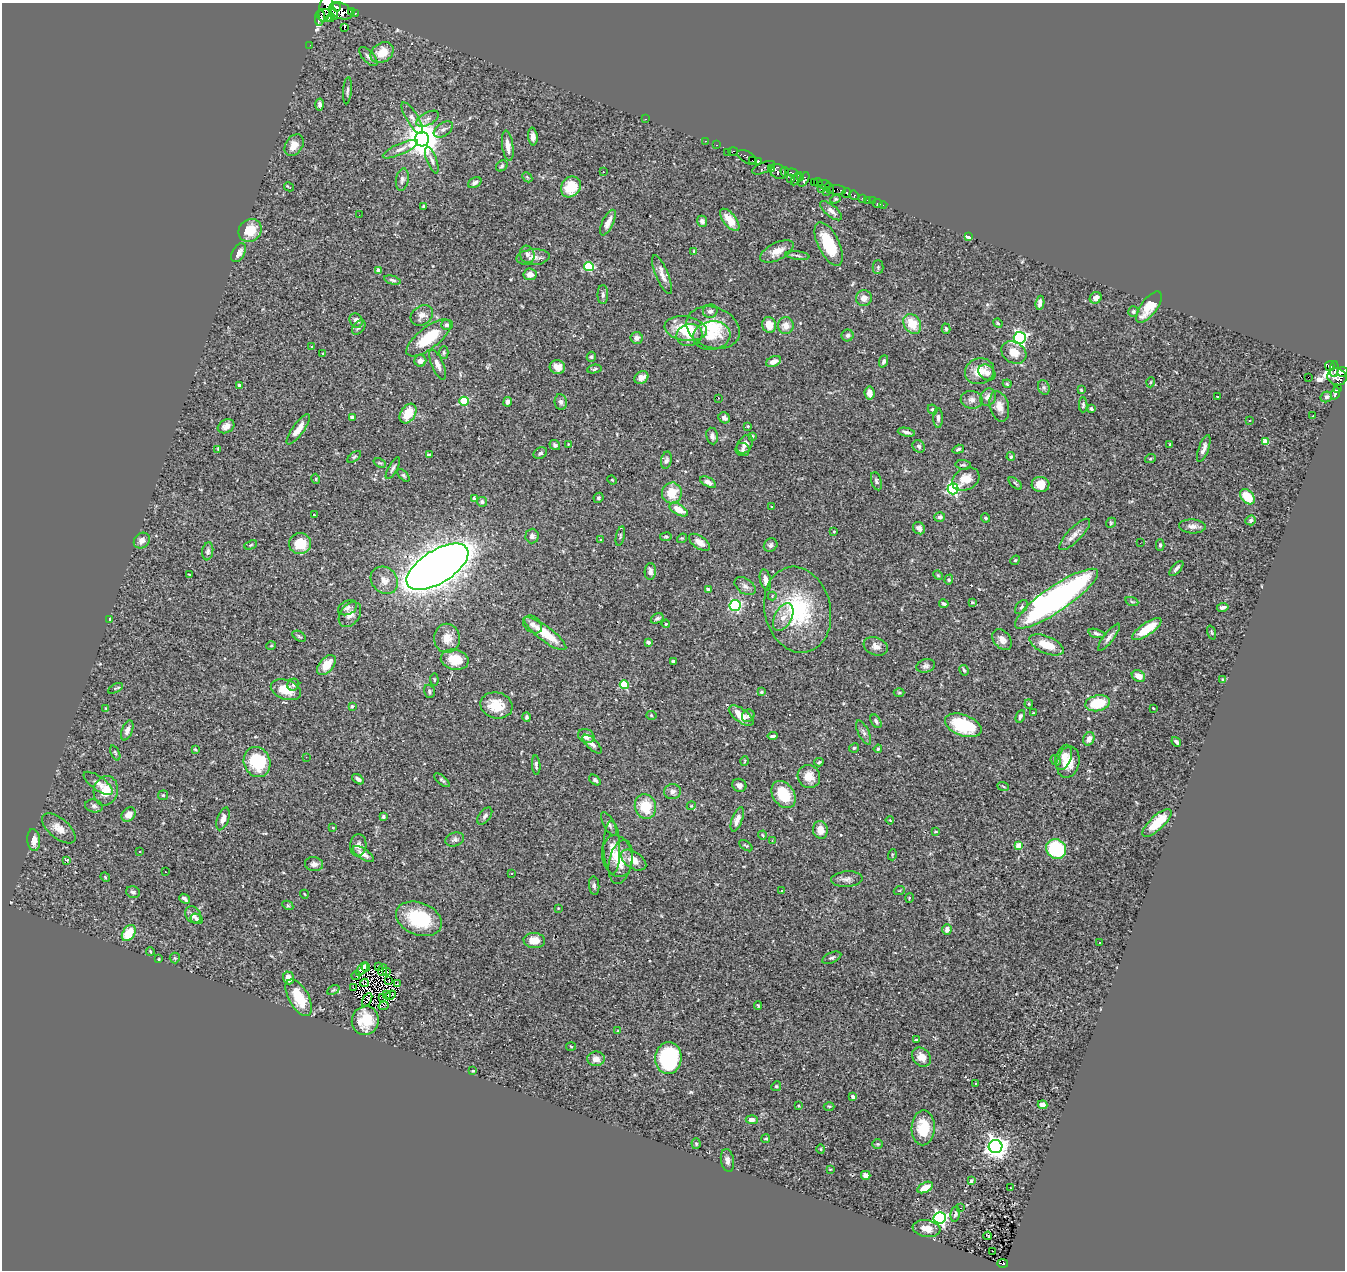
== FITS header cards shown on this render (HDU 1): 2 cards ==
NAXIS1  =                 1343
NAXIS2  =                 1268

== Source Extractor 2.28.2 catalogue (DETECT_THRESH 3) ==
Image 1343 x 1268 px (HDU 1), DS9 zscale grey, 1 PNG px = 1 image px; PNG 1347 x 1272 px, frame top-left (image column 1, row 1268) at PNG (2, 3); each listed source drawn as its Kron ellipse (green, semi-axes under 4 px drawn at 4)
Background 0.455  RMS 0.022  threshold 0.066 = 3 sigma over >= 5 px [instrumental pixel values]
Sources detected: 424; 1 with non-positive FLUX_AUTO (blend fragments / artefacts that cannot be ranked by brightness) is neither listed nor drawn; the other 423 listed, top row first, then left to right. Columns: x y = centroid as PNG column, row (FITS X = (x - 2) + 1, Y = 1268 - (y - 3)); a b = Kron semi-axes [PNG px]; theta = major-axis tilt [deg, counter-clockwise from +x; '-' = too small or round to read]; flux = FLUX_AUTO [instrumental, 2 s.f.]
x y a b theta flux
326 7 16 6 77 2600
336 7 4 3 - 1300
341 11 12 7 -24 5000
351 12 3 2 - 62
355 13 3 3 - 240
333 14 6 4 -77 1100
325 16 8 6 -4 2100
320 18 8 5 82 960
330 18 4 4 - 910
344 28 3 2 - 1.7
310 45 2 2 - 6.2
382 53 12 9 35 27
368 56 12 5 -47 5.1
347 91 13 3 85 3.2
320 105 6 4 -86 4
412 118 18 5 -59 8.1
428 119 12 6 27 7.1
645 119 3 2 - 86
443 129 11 6 35 5.2
533 136 9 4 -85 6
422 139 7 7 - 3500
705 141 3 2 - 17
294 145 12 8 57 14
716 145 3 2 - 20
508 146 15 5 -82 12
400 149 19 5 24 8.7
733 151 5 3 - 48
727 152 2 2 - 18
747 157 11 5 -31 520
432 160 14 5 -69 5.2
753 160 4 3 - 500
758 161 4 3 - 380
502 166 6 5 - 2.4
763 168 12 5 22 56
772 168 4 3 - 380
778 171 9 7 -34 630
603 172 2 2 - 0.99
785 172 5 3 - 530
793 173 5 3 - 150
527 177 6 4 -46 2
800 178 4 3 - 140
790 179 4 3 - 340
796 179 8 4 52 16
402 180 11 6 80 4.5
804 180 8 4 60 500
475 183 7 5 30 5
814 183 3 2 - 120
818 183 4 3 - 380
825 184 6 4 -2 46
289 187 5 2 - 1.6
571 187 11 9 51 32
830 188 5 2 - 53
821 189 3 3 - 190
837 190 9 4 -1 73
827 192 3 2 - 8.6
846 193 5 4 - 550
854 195 5 3 - 150
862 198 3 3 - 30
835 199 5 4 - 2
867 200 2 2 - 5.7
872 201 2 2 - 3.1
878 203 5 2 - 7.3
883 205 4 2 - 3.7
424 206 3 3 - 1.7
831 211 13 5 -39 7
359 215 2 2 - 1.4
730 220 13 6 -52 24
702 221 6 5 - 5.6
608 223 14 5 64 10
250 230 12 10 40 32
968 237 4 4 - 9.2
829 244 24 10 -64 57
694 251 4 3 - 1.5
777 251 18 8 27 17
239 253 10 6 58 9
527 254 9 7 -71 5.2
798 255 12 4 -8 3.3
533 257 17 8 5 10
589 267 5 4 - 94
878 267 7 5 89 2.1
379 270 4 3 - 14
530 274 6 5 - 11
662 274 21 6 -67 11
392 280 8 4 -14 3.2
603 295 9 5 -90 4.1
864 298 8 8 - 9.5
1096 298 6 5 - 7.3
1040 303 7 4 82 6.2
1149 307 18 8 53 33
710 311 7 6 - 5.1
1133 311 5 5 - 3
422 315 12 9 36 10
356 320 7 6 - 7.1
998 323 5 4 - 1.8
912 324 10 8 -55 31
447 325 6 5 - 3.6
769 325 8 7 - 21
786 325 8 8 - 13
359 327 8 5 49 3.8
713 328 27 20 -20 59
686 329 21 12 -9 53
946 329 5 4 - 2.6
689 335 13 11 14 16
712 335 19 14 8 24
847 335 6 6 - 4.2
429 338 27 10 38 54
637 338 6 6 - 6.1
1020 338 6 6 - 340
312 346 3 3 - 3.5
444 352 6 4 -90 2.5
1014 352 13 10 -31 18
323 353 4 3 - 1.3
591 357 5 4 - 2.3
420 361 6 6 - 5.6
774 361 8 5 23 8.9
884 361 6 4 68 3.6
438 365 16 6 -66 8.3
1330 366 5 4 - 200
557 367 7 7 - 13
594 369 7 3 10 2
1334 369 8 4 86 320
979 371 15 12 22 25
987 372 9 7 -39 8.4
1342 372 5 4 - 690
1308 377 2 2 - 290
1337 377 9 8 - 560
641 378 7 6 - 9.4
1151 382 5 3 - 1.3
1007 384 4 3 - 1.7
239 385 3 3 - 1.9
1044 387 7 5 -69 3.6
1338 388 2 2 - 2.7
1081 390 4 3 - 1.7
869 393 6 5 - 11
1335 393 6 2 70 2.4
988 397 9 7 60 8.6
1218 397 3 2 - 1.4
1326 397 6 5 - 5.1
718 398 3 2 - 1.9
972 400 11 9 -9 7.6
464 401 4 4 - 89
508 402 5 4 - 4.7
561 402 8 6 -82 4.5
1083 405 7 4 89 2.9
999 406 15 9 -76 12
933 409 5 4 - 3.2
1091 409 4 3 - 2.6
408 413 10 7 57 29
1313 416 2 2 - 0.89
352 417 4 3 - 4.5
724 418 6 5 - 5.4
938 418 10 5 -89 5.1
1249 421 4 2 - 1.3
226 426 9 6 28 7.7
747 426 3 3 - 1.4
298 429 18 5 54 14
906 432 8 4 -12 4.7
712 436 8 5 -80 4.5
752 436 4 4 - 1.7
1265 442 4 4 - 28
568 444 3 2 - 1.2
745 444 10 7 56 10
555 445 5 4 - 3.5
1170 445 3 2 - 1.4
919 446 7 5 -46 3.6
218 449 3 2 - 1.2
743 449 7 6 - 4.1
958 449 6 3 19 2.7
1204 449 14 5 70 6.9
540 453 7 5 31 4.5
429 455 4 3 - 3.8
354 457 8 4 36 2.2
1011 457 4 4 - 2.9
1150 459 5 3 - 1.4
666 460 9 5 78 4.1
380 463 6 4 -23 2
963 465 8 4 -5 2.7
393 468 12 4 61 4.1
404 475 8 4 -49 2.4
316 479 5 3 - 1.3
966 479 14 10 28 21
612 480 5 3 - 1.2
876 481 9 5 -74 3.7
708 482 9 4 -27 5
1015 483 8 3 -40 2
1040 484 9 7 -2 19
953 489 5 5 - 230
672 493 10 10 - 30
1247 497 9 6 -46 37
598 498 5 4 - 2.2
474 499 4 3 - 9.4
482 502 5 4 - 4.9
771 506 2 2 - 1.1
679 510 10 5 -30 23
314 515 2 2 - 0.98
940 517 5 4 - 3.8
986 518 5 4 - 2.5
1251 520 5 5 - 3.9
1111 523 5 4 - 1.7
1192 526 13 7 -3 7.9
919 528 6 5 - 5.2
834 531 3 2 - 1.2
1075 534 21 7 46 11
532 536 7 6 - 5.4
620 536 10 4 78 2.4
666 537 6 3 8 1.5
682 538 5 4 - 1.7
600 540 3 2 - 1.1
142 541 8 7 - 7.5
699 542 12 6 -34 9.5
300 543 11 10 - 36
1140 543 2 2 - 0.77
251 545 7 3 23 1.5
771 545 7 6 - 4.4
1160 545 5 4 - 2.2
208 551 9 5 80 4.2
1015 560 5 4 - 1.8
437 567 35 16 32 3200
1176 568 9 4 47 3.8
650 571 8 5 89 5.9
189 574 4 2 - 1.1
938 575 5 4 - 1.7
384 580 15 12 -46 14
765 580 11 5 -78 9.9
949 580 5 4 - 1.9
745 586 12 7 -35 6.4
708 590 4 3 - 9
772 596 4 3 - 1.6
1056 599 49 12 34 500
972 602 3 3 - 2
1132 602 7 4 -19 2
944 604 5 3 - 2.9
735 605 5 5 - 150
1021 607 8 5 52 3.5
1223 607 6 3 10 4.5
348 608 10 6 25 5.4
798 610 43 33 -77 140
350 615 14 9 53 11
783 617 15 8 64 15
657 618 7 4 30 3.1
109 619 4 3 - 2.2
532 624 10 7 -40 7
666 624 4 3 - 1.4
1147 629 17 6 34 45
1212 632 7 3 -71 1.5
1096 633 8 4 -16 3.4
545 634 25 7 -37 38
299 636 7 4 -31 2.3
1109 637 17 5 53 6.3
447 638 14 13 - 17
1002 640 11 8 -52 8.7
648 642 4 3 - 6.8
1047 645 18 8 -23 26
271 646 5 3 - 1.3
876 646 12 8 -20 8.1
455 660 14 10 -12 26
673 661 4 3 - 2.4
326 665 12 7 51 24
926 666 9 6 16 4.6
964 670 5 3 - 2.5
1138 676 7 5 -32 12
434 680 6 4 -84 1.7
1223 680 4 3 - 2.5
293 685 6 5 - 3.4
624 685 4 4 - 71
115 688 8 4 27 1.9
286 690 15 9 -20 25
429 691 6 5 - 3.1
761 692 4 3 - 1.8
899 693 5 3 - 1.6
1098 703 12 7 12 44
1029 704 4 4 - 1.7
496 705 16 13 -15 30
352 706 4 3 - 2.3
105 708 4 3 - 1.2
1153 708 3 2 - 1.1
1033 713 3 3 - 1.1
651 715 5 4 - 1.8
741 716 14 6 -36 18
748 716 7 5 47 4.1
1020 716 6 4 67 3.9
527 717 5 4 - 3.1
876 721 7 4 -59 3.8
963 725 19 10 -20 71
127 730 10 5 69 6.8
864 733 13 5 -64 5.7
586 736 8 7 - 9.8
773 736 5 3 - 3
1089 739 7 5 63 8
1176 742 5 4 - 3.9
592 744 12 5 -44 6.4
854 748 5 4 - 2.2
195 749 3 3 - 1.5
878 749 4 3 - 1.9
115 753 8 3 -66 2
306 757 2 2 - 0.74
1064 757 13 7 71 11
1056 760 6 4 -46 3.9
745 761 5 3 - 1.1
257 762 15 13 -68 75
819 762 4 2 - 2.1
1068 762 16 11 77 23
536 765 10 3 -86 3.5
809 776 12 11 - 16
358 779 7 4 -36 4.5
442 780 9 4 -40 2.5
595 780 6 4 -41 3.6
98 783 17 7 -35 8.6
739 785 7 6 - 6.8
1003 786 6 3 -21 2
106 791 15 12 77 25
672 792 8 7 - 6.5
783 794 14 10 -54 40
163 795 5 5 - 2.1
94 806 9 6 -9 3.8
691 806 4 3 - 1.2
645 807 12 10 -73 40
129 814 8 6 47 8.9
485 816 10 5 51 4.3
383 817 4 3 - 2.7
223 819 12 5 70 8.4
737 819 13 5 70 8.4
890 820 4 3 - 1.4
1157 823 19 7 43 40
609 824 13 5 -62 4.7
59 828 20 10 -39 16
333 828 2 2 - 1.3
820 830 9 7 -76 16
935 831 3 2 - 1.4
762 835 4 3 - 1.2
455 839 9 6 19 4.3
34 840 11 6 -86 12
772 841 4 3 - 1.3
358 845 11 8 84 7.6
1019 845 4 4 - 37
746 846 7 3 -36 1.9
612 848 27 8 -89 17
1056 849 10 9 - 94
139 852 3 3 - 1.8
363 854 12 5 -33 11
892 855 6 3 73 1.5
617 856 21 15 -78 25
633 860 14 8 -33 14
67 861 3 3 - 29
621 862 22 11 78 21
314 864 9 7 -7 5.6
165 872 2 2 - 1
512 873 3 2 - 0.94
105 877 5 4 - 1.4
847 879 16 7 4 7.5
594 886 9 5 -85 3.7
781 891 2 2 - 1.2
899 891 6 3 19 1.3
133 892 7 5 -17 3.8
304 894 4 3 - 1.2
909 898 5 3 - 1.2
184 899 6 3 -40 4.4
288 905 6 4 -29 1.9
558 908 3 3 - 1
193 915 9 7 -53 6.7
197 919 6 5 - 4
419 919 24 16 -22 79
947 930 5 4 - 6.3
129 933 9 6 56 33
534 941 11 7 -4 19
1100 943 2 2 - 0.92
150 951 4 2 - 1.3
175 958 5 5 - 1.7
832 958 10 5 23 3.3
159 959 3 3 - 1.2
366 967 4 3 - 0.22
378 967 3 2 - 1.4
362 969 8 3 53 2.1
383 970 6 2 67 2.3
386 971 2 2 - 0.65
356 976 4 2 - 1.3
289 978 6 5 - 13
389 981 3 2 - 0.64
364 983 4 2 - 0.16
397 984 4 2 - 1.7
354 988 3 2 - 0.71
333 990 6 4 25 2.1
387 994 3 2 - 0.7
390 995 6 2 34 1.4
382 997 2 2 - 0.96
299 998 20 10 -61 51
367 1000 7 3 59 0.88
758 1005 4 3 - 1.4
383 1006 5 2 - 1.8
365 1020 14 13 - 34
618 1031 4 4 - 1.3
916 1040 4 3 - 2.7
571 1047 5 3 - 1.5
922 1057 10 8 -46 12
668 1058 16 13 86 120
596 1059 9 7 -1 10
473 1071 4 3 - 1.1
975 1084 3 2 - 0.99
776 1086 5 4 - 2
853 1097 4 3 - 3.8
1042 1105 5 4 - 12
798 1106 3 2 - 1.3
829 1106 5 3 - 1.5
752 1120 6 4 -3 7
923 1128 17 11 88 45
766 1139 4 4 - 2.1
696 1144 5 4 - 2.2
878 1144 5 4 - 2.1
995 1147 7 6 - 1200
821 1149 5 3 - 1.2
727 1160 11 6 -80 6.3
830 1169 4 2 - 1
866 1175 5 4 - 7.7
971 1181 3 3 - 3
925 1187 8 5 27 17
1011 1187 3 2 - 1.3
960 1208 3 2 - 5.9
955 1214 8 4 81 2.7
940 1218 6 6 - 410
927 1228 14 8 -8 14
988 1236 4 2 - 1.2
992 1251 3 2 - 1.7
1003 1263 5 4 - 37
At the frame edge (FLAGS 8, measured only in part): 2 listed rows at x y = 326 7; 1342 372
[1 non-positive-flux detection neither listed nor drawn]